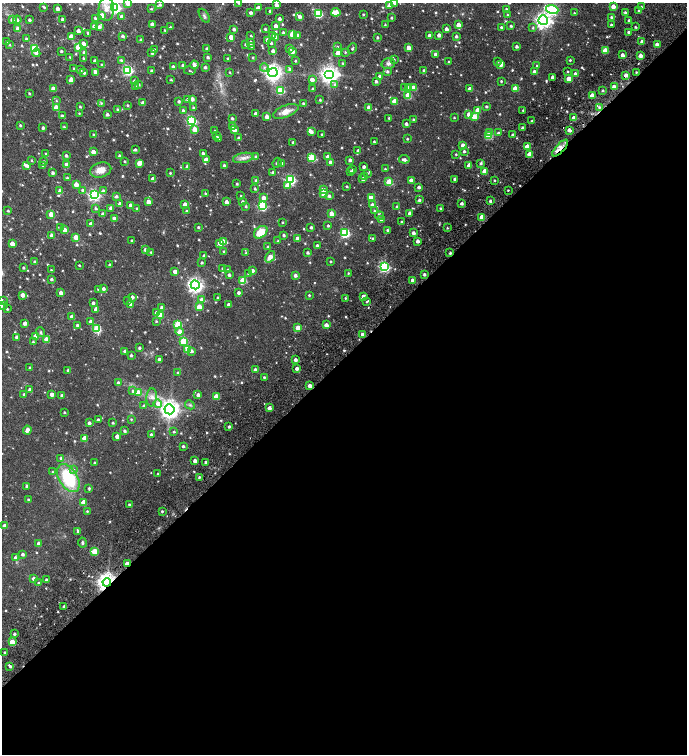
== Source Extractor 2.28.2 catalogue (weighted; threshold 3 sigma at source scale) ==
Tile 15 of 4 x 4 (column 3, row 4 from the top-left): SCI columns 3139-4507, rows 181-1684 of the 6336 x 6368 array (HDU 1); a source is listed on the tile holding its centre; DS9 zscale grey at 2 x 2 block average (1 PNG px = mean of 2 x 2 image px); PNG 689 x 756 px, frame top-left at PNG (2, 3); each listed source drawn as its Kron ellipse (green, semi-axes under 4 px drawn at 4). Shown black and unused: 53% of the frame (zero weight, under 4 of 7 exposures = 11% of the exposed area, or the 3 px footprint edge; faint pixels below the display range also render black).
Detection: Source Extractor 2.28.2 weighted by HDU 2 'WHT'; one run over the whole footprint, this tile lists its part. Background 0.0182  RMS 0.0058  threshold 0.0236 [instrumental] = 3 sigma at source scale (4.09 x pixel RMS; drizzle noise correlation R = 1.36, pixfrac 0.8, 0.0396/0.0396 arcsec/px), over >= 5 px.
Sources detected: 737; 1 too faint to see at this stretch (2 x 2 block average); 3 cosmic-ray / hot-pixel residue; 1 long thin detection or spike segment (spike, bleed or trail) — neither listed nor drawn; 3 coinciding with a brighter row at this scale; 10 inside a brighter listed object's ellipse — not listed separately; of the other 719, all 500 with FLUX_AUTO >= 1.05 (the completeness limit of this list) listed and drawn (219 fainter detections not listed), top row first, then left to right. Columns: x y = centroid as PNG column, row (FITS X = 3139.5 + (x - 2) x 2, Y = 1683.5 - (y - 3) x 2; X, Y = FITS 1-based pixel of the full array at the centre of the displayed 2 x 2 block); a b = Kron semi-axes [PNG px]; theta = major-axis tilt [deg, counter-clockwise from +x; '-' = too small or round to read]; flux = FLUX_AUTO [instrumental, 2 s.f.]
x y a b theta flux
128 3 3 3 - 14
239 3 3 2 - 1.7
394 3 3 2 - 3
160 5 3 3 - 2.5
276 5 3 2 - 6.1
389 6 3 3 - 5.3
613 6 3 3 - 14
44 7 3 2 - 1.5
115 7 4 4 - 180
641 7 2 2 - 1.6
258 8 3 2 - 6.1
57 9 3 2 - 6.9
106 9 12 8 87 12
151 9 4 3 - 1.1
506 9 3 2 - 1.8
552 10 6 4 -17 140
270 11 2 2 - 2.5
639 11 3 2 - 1.8
336 12 4 3 - 28
625 12 3 3 - 2.1
251 13 3 2 - 2.8
318 13 3 3 - 76
574 13 2 2 - 1.3
363 14 2 2 - 1.2
102 15 3 3 - 15
508 15 3 3 - 1.5
204 16 8 3 -58 2.3
300 16 3 3 - 4.9
122 17 3 3 - 5.1
611 17 3 2 - 2
95 18 3 3 - 1.7
391 18 2 2 - 1.5
62 19 2 2 - 2
279 19 2 2 - 4.4
12 20 4 3 - 3.8
17 20 4 3 - 2.9
30 20 2 2 - 2.7
543 20 5 5 - 430
629 21 2 2 - 3.2
152 24 2 2 - 5.3
385 25 2 2 - 1.1
458 25 3 3 - 17
611 25 2 2 - 2
94 26 3 2 - 6.1
276 26 3 3 - 5.7
511 26 2 2 - 2
99 27 4 3 - 3.8
170 27 4 2 - 1.1
501 27 2 2 - 1.9
635 27 2 2 - 1.4
533 28 4 3 - 1.5
18 29 3 3 - 10
234 29 2 2 - 3.6
265 29 2 2 - 1.9
446 29 2 2 - 5
165 30 2 2 - 1.1
78 31 3 2 - 5.3
628 32 2 2 - 2.2
88 33 3 2 - 1.8
283 33 2 2 - 3
292 34 3 3 - 18
272 35 3 3 - 4.5
297 35 3 3 - 6.9
439 35 2 2 - 6
71 36 3 3 - 8
122 36 3 3 - 3.1
251 36 2 2 - 1.1
429 36 3 2 - 5.9
456 36 3 2 - 2.6
231 37 3 3 - 14
377 37 3 3 - 1.9
275 38 3 3 - 12
26 39 3 2 - 1.9
141 40 3 2 - 2.4
267 40 3 3 - 4.5
6 42 3 2 - 1.2
250 42 3 3 - 4.2
642 42 2 2 - 6
83 43 3 3 - 5
271 43 3 2 - 2
10 45 3 3 - 1.2
245 45 3 3 - 1.4
657 45 3 2 - 7.2
252 46 3 3 - 1.5
516 46 3 3 - 3
78 47 4 3 - 23
337 47 4 3 - 1.4
34 48 3 3 - 63
289 48 3 3 - 1.9
409 48 3 3 - 12
207 49 3 2 - 2.2
352 49 5 3 - 1.5
154 50 3 2 - 2
605 50 3 3 - 20
61 51 2 2 - 1.9
273 51 3 3 - 4.3
292 51 3 3 - 14
345 52 3 2 - 1.1
36 53 4 3 - 3.6
84 53 3 3 - 2.9
152 53 3 3 - 2.4
338 53 3 3 - 24
435 54 3 2 - 4.3
622 55 2 2 - 7.2
640 55 4 3 - 4
70 57 2 2 - 1.1
208 57 2 2 - 2.4
253 57 2 2 - 1.2
83 58 3 2 - 1.3
228 59 2 2 - 1.6
394 59 3 3 - 1.1
121 60 4 3 - 1.6
570 60 2 2 - 1.3
95 61 2 2 - 4.3
295 61 2 2 - 1.3
449 62 2 2 - 1.2
498 62 3 3 - 1.1
343 63 3 2 - 1.1
388 63 7 5 15 3.7
102 65 3 3 - 1.7
194 65 4 2 - 6.5
501 65 3 3 - 2.9
537 65 3 2 - 1.1
183 66 3 2 - 4.8
173 67 3 3 - 3
205 67 2 2 - 3.2
264 67 4 3 - 2
74 69 3 2 - 1.1
289 69 3 3 - 2.2
80 70 3 3 - 3.2
128 70 4 3 - 140
424 70 3 2 - 2
152 71 2 2 - 2.3
190 71 5 3 - 1.3
387 71 3 3 - 2.2
534 71 2 2 - 4.6
568 71 2 2 - 1.1
95 72 2 2 - 3.2
230 72 2 2 - 1.1
273 72 4 4 - 540
636 72 2 2 - 1.2
84 73 3 2 - 2.3
575 74 3 2 - 5.4
329 75 5 4 - 550
625 75 3 3 - 6.2
380 76 3 2 - 4.5
553 77 3 2 - 5.6
569 79 3 3 - 22
71 80 3 2 - 8.2
171 80 2 2 - 1.4
312 80 3 3 - 8.4
134 81 3 3 - 2.1
376 81 3 2 - 2.9
501 81 2 2 - 1.4
335 84 4 4 - 2.2
139 85 3 3 - 1.8
135 86 3 3 - 1.9
408 87 3 3 - 1.9
614 87 3 3 - 9.1
405 88 3 3 - 1.3
413 88 3 3 - 16
515 88 3 3 - 15
53 89 3 3 - 11
313 89 2 2 - 1.7
470 89 3 3 - 14
280 90 3 3 - 48
603 91 2 2 - 1.6
29 93 2 2 - 1.3
408 95 3 3 - 30
592 95 3 3 - 17
188 99 3 3 - 2.7
192 99 3 3 - 6.3
320 100 2 2 - 1.3
56 101 3 3 - 1.3
179 101 3 3 - 2
394 101 3 3 - 17
101 103 3 3 - 1.4
143 103 2 2 - 6.5
303 104 2 2 - 2
128 105 3 2 - 1.4
56 107 3 3 - 19
80 107 3 2 - 1.6
369 107 3 3 - 14
486 107 2 2 - 1.8
599 107 4 3 - 2.4
193 108 3 3 - 1.5
118 110 3 3 - 1.8
183 110 3 3 - 2.2
477 110 3 3 - 15
523 110 2 2 - 1.1
286 111 13 6 21 10
79 113 3 2 - 1.1
107 114 3 2 - 3.5
256 114 2 2 - 5.3
469 114 3 3 - 8.5
62 116 3 2 - 2.9
267 117 3 2 - 8.7
474 117 3 3 - 19
389 118 3 2 - 1.2
454 118 2 2 - 1.1
574 118 2 2 - 6.5
232 119 3 2 - 2.1
413 119 3 2 - 1.4
191 121 4 3 - 110
532 121 2 2 - 1.6
406 124 2 2 - 3.5
20 125 3 2 - 1.7
232 126 2 2 - 2.9
64 127 3 2 - 1.4
43 128 3 2 - 2.3
522 128 2 2 - 2.9
194 129 3 3 - 12
234 129 3 3 - 11
569 130 3 2 - 6.3
215 131 3 3 - 1.8
311 132 3 3 - 4.8
490 133 3 2 - 12
498 133 3 2 - 1.9
322 134 2 2 - 1.3
93 135 3 2 - 1.3
513 135 2 2 - 3.3
216 136 4 3 - 2.1
489 136 3 3 - 33
239 138 3 2 - 3.5
218 139 3 3 - 2.2
407 139 2 2 - 1.2
374 141 2 2 - 1.4
293 142 2 2 - 1.8
463 145 3 2 - 7.1
527 146 3 3 - 15
560 148 11 3 48 7
135 150 3 2 - 2.4
358 151 2 2 - 3.1
464 151 2 2 - 2.2
93 152 3 2 - 8.9
203 153 3 2 - 3.2
46 154 3 2 - 1.5
456 154 2 2 - 1.1
529 154 3 3 - 14
66 155 3 2 - 2.4
120 156 3 2 - 2.6
256 156 3 3 - 1.7
328 157 3 3 - 8.5
243 158 10 5 12 5.8
312 158 3 3 - 65
404 159 5 3 - 3.6
32 160 3 3 - 1.1
206 160 3 3 - 8.5
350 160 2 2 - 3.5
125 161 2 2 - 1.2
44 162 3 2 - 2.4
330 162 3 2 - 4.4
139 163 3 3 - 14
277 163 5 3 - 1.8
481 163 4 3 - 2.3
66 164 3 2 - 7.2
282 164 3 2 - 2.6
26 165 3 3 - 2.8
469 165 3 3 - 12
43 166 3 3 - 1.2
224 166 3 2 - 2.2
187 167 4 3 - 4.5
364 167 2 2 - 3.7
385 169 2 2 - 1.1
101 170 11 7 14 10
353 170 2 2 - 1.4
484 171 3 3 - 22
273 172 3 2 - 2
350 172 2 2 - 3.6
53 173 2 2 - 3
170 173 2 2 - 1.3
368 173 3 3 - 1.3
364 177 3 3 - 2.7
67 178 3 2 - 1.7
153 179 3 2 - 5.9
363 179 2 2 - 4.3
455 179 2 2 - 3.8
256 180 3 2 - 2.1
290 180 4 3 - 110
411 180 3 2 - 6.9
494 180 2 2 - 1.3
389 182 3 3 - 36
76 184 3 3 - 15
237 184 2 2 - 1.6
287 186 4 4 - 5.3
347 186 2 2 - 1.6
419 187 2 2 - 3.8
255 189 2 2 - 1.4
323 189 3 3 - 5
82 190 3 2 - 1.9
508 190 2 2 - 1.2
60 191 3 3 - 5.2
103 191 4 4 - 2.5
205 193 3 2 - 1.1
324 194 3 3 - 29
94 195 4 4 - 180
116 196 3 3 - 2.8
241 196 2 2 - 1.1
329 196 3 3 - 2.5
263 198 3 3 - 6.3
371 198 3 3 - 17
419 200 3 3 - 2.5
490 201 2 2 - 2.6
148 202 3 3 - 13
226 202 3 2 - 7.2
243 202 3 2 - 3
462 203 3 2 - 3.2
120 204 3 2 - 4.6
185 204 3 3 - 8.6
130 205 3 2 - 8.8
372 205 3 3 - 5.7
246 206 3 3 - 1.5
262 206 3 3 - 80
397 207 3 2 - 1.6
96 208 3 3 - 1.9
111 208 3 2 - 4.2
440 208 2 2 - 1.4
137 209 3 3 - 1.5
8 211 2 2 - 1.4
186 211 3 3 - 1.6
374 211 3 2 - 1.4
331 213 3 3 - 11
409 213 2 2 - 4.2
51 214 3 3 - 19
103 214 3 3 - 4.1
380 216 4 4 - 1.7
482 217 3 3 - 15
114 218 3 2 - 5.2
381 220 3 2 - 2.4
283 222 2 2 - 1.3
402 222 2 2 - 1.4
91 224 3 3 - 4.4
328 226 2 2 - 2
198 227 2 2 - 1.8
311 227 2 2 - 2.3
61 228 3 3 - 2.4
447 228 2 2 - 1.1
65 230 3 3 - 14
387 230 3 2 - 1.6
261 232 7 5 40 20
345 233 3 3 - 96
413 233 2 2 - 4.6
52 235 3 2 - 5
284 235 2 2 - 2.5
76 237 3 3 - 19
297 238 3 3 - 7.3
373 238 3 2 - 1.5
132 241 2 2 - 1.3
278 241 2 2 - 1.1
417 241 2 2 - 5.5
223 242 3 3 - 21
220 243 4 3 - 7.3
12 244 3 3 - 13
317 246 3 2 - 3.1
268 247 3 2 - 1.8
145 250 3 2 - 3.2
151 252 3 2 - 1.4
224 252 3 2 - 1.9
246 253 3 3 - 1.7
308 253 2 2 - 2.5
450 253 2 2 - 2.4
204 256 2 2 - 4.1
270 257 6 4 55 7.8
331 261 2 2 - 1.3
35 262 3 2 - 2.6
202 263 2 2 - 1.8
79 265 2 2 - 1.4
110 265 2 2 - 1.9
384 267 4 3 - 150
23 268 2 2 - 1.9
222 268 3 2 - 1.1
51 270 2 2 - 1.3
228 270 2 2 - 1.5
252 270 3 2 - 3.9
175 271 3 3 - 9.6
348 273 2 2 - 1.1
249 274 3 3 - 2.9
424 274 2 2 - 2.9
229 275 2 2 - 2.7
295 275 3 3 - 3.9
51 279 2 2 - 2.6
243 280 3 3 - 35
413 280 3 3 - 12
195 285 4 4 - 360
98 289 3 2 - 2.1
103 289 3 3 - 3.7
61 293 3 3 - 6.7
238 293 2 2 - 3
23 295 3 3 - 7.5
309 295 2 2 - 1.4
363 296 3 2 - 3.1
132 297 3 2 - 5.7
217 297 2 2 - 1.1
345 298 2 2 - 1.1
202 299 4 3 - 4
2 301 3 3 - 2.2
128 301 3 3 - 1.1
367 302 4 2 - 1.2
93 303 2 2 - 2.6
131 304 3 3 - 2.7
229 305 2 2 - 3.5
3 306 3 2 - 2.9
161 307 2 2 - 2.6
199 307 3 3 - 23
7 309 3 2 - 1.4
96 309 3 2 - 8.7
157 313 3 3 - 8.8
160 315 3 3 - 19
72 317 3 3 - 10
91 321 3 3 - 7.5
156 321 3 2 - 1.3
25 323 3 2 - 7.2
178 324 3 3 - 51
77 325 2 2 - 2.3
326 325 3 3 - 6.3
298 327 3 3 - 11
97 329 3 3 - 63
179 331 4 3 - 5.6
41 332 5 4 - 1.8
363 334 3 2 - 6.7
35 336 3 3 - 13
17 337 3 2 - 3.8
46 339 3 3 - 13
183 341 3 3 - 49
33 342 2 2 - 1.6
139 348 3 2 - 2.2
188 349 3 3 - 21
125 351 2 2 - 2.5
192 351 3 3 - 2.9
131 355 2 2 - 2.1
159 359 2 2 - 2.9
295 360 2 2 - 4.3
30 368 2 2 - 1.1
297 368 2 2 - 5.2
68 370 3 2 - 2.2
255 370 2 2 - 3.8
178 373 3 2 - 1.6
264 377 2 2 - 1.7
118 383 3 3 - 2.9
310 386 3 2 - 6.8
30 390 3 2 - 4.6
133 391 3 3 - 2
138 392 3 3 - 10
24 394 3 3 - 1.5
52 394 3 3 - 7.2
62 395 2 2 - 2.3
198 395 3 3 - 4.5
216 396 3 3 - 17
152 397 9 5 84 4.7
158 403 4 4 - 6.4
190 405 5 3 - 1.8
144 406 3 3 - 3.1
269 408 2 2 - 7.3
169 409 5 5 - 650
64 412 2 2 - 1.4
131 419 3 2 - 1.1
98 420 2 2 - 2.2
89 423 2 2 - 3.7
113 423 2 2 - 1.5
229 427 2 2 - 2.1
27 430 4 2 - 7.4
125 431 3 2 - 2.3
174 432 3 2 - 1.6
151 434 2 2 - 1.9
117 436 3 3 - 7.2
84 438 3 3 - 16
183 446 2 2 - 2.4
61 458 3 3 - 2.1
195 461 3 2 - 6.4
206 462 2 2 - 3.7
95 463 2 2 - 1.5
73 469 4 3 - 1.4
52 472 3 3 - 1.1
158 474 2 2 - 1.5
199 477 3 3 - 1.8
68 478 15 9 -58 63
27 486 2 2 - 4.3
89 488 3 3 - 1.8
28 500 3 2 - 1.7
83 502 3 3 - 13
129 504 2 2 - 1.7
87 511 2 2 - 1.1
162 511 2 2 - 1.5
4 526 3 3 - 7
78 532 4 2 - 3.7
38 543 3 3 - 3.6
82 543 5 3 - 1.8
94 551 3 3 - 32
23 554 2 2 - 2.9
15 558 3 3 - 3.5
127 564 3 2 - 11
34 578 2 2 - 5.9
46 580 2 2 - 3.1
107 582 4 4 - 690
39 583 2 2 - 1.3
64 607 2 2 - 3
14 634 2 2 - 2.5
12 642 3 3 - 28
5 652 3 3 - 2
10 666 4 2 - 2.6
Overlapping masked pixels (flux is a lower limit): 5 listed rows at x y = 625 75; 560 148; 450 253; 127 564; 107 582
Isophote crosses this tile's border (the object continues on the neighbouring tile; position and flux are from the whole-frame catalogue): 7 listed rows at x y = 128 3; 239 3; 394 3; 115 7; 318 13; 2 301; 3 306